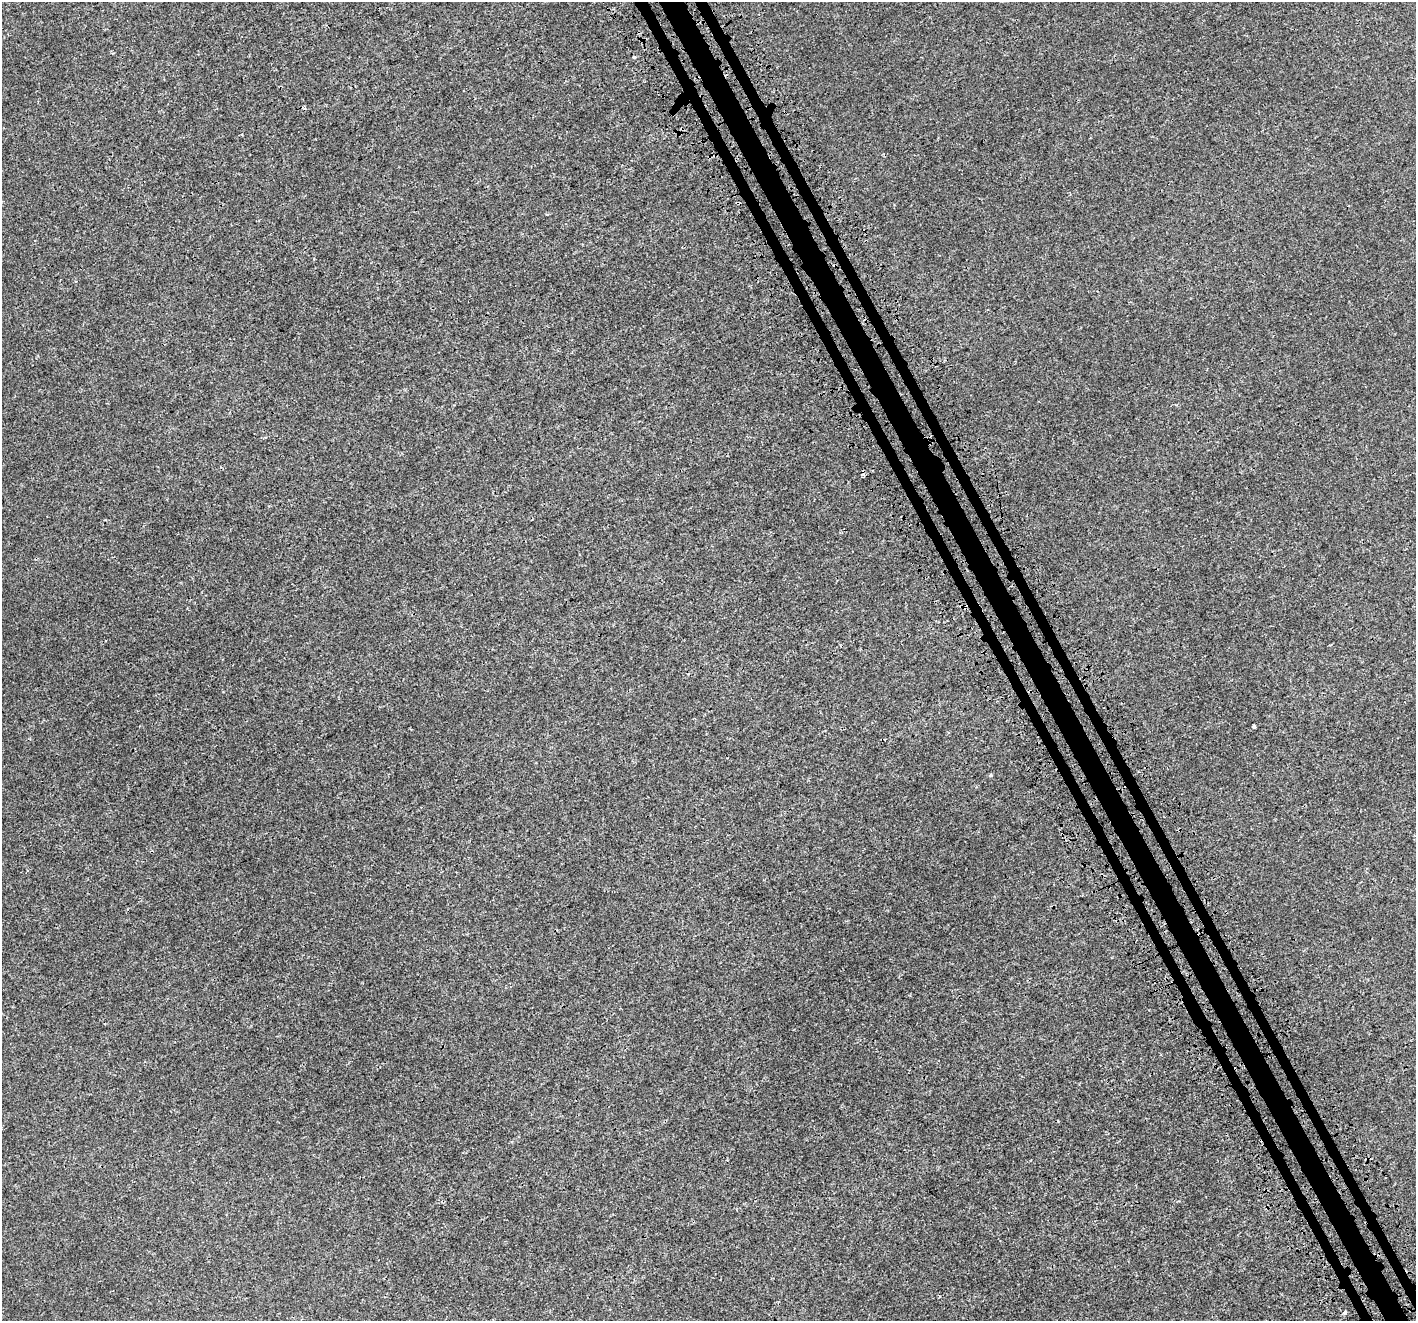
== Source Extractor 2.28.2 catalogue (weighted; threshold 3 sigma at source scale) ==
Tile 6 of 4 x 4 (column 2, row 2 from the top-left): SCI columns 1545-2958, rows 2915-4233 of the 5883 x 5758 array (HDU 1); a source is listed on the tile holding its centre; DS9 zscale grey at full resolution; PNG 1418 x 1323 px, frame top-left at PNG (2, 2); no overlay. Shown black and unused: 4% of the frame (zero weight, under 3 of 4 exposures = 7% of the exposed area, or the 3 px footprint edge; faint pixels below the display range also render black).
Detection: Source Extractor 2.28.2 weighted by HDU 2 'WHT'; one run over the whole footprint, this tile lists its part. Background 8.48e-04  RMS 0.0014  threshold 0.00611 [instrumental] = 3 sigma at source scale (4.5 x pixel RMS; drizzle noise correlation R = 1.50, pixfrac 1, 0.0396/0.0396 arcsec/px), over >= 5 px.
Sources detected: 6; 1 cosmic-ray / hot-pixel residue — not listed; the other 5 listed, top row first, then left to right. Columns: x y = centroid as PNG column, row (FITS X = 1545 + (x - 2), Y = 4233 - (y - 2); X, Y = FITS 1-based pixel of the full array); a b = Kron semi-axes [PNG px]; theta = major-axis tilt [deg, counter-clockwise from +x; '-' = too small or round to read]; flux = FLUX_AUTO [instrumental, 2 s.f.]
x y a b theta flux
634 57 3 3 - 0.44
547 214 3 3 - 0.15
1254 727 3 3 - 1.4
990 775 4 3 - 0.29
1345 1312 4 3 - 0.43